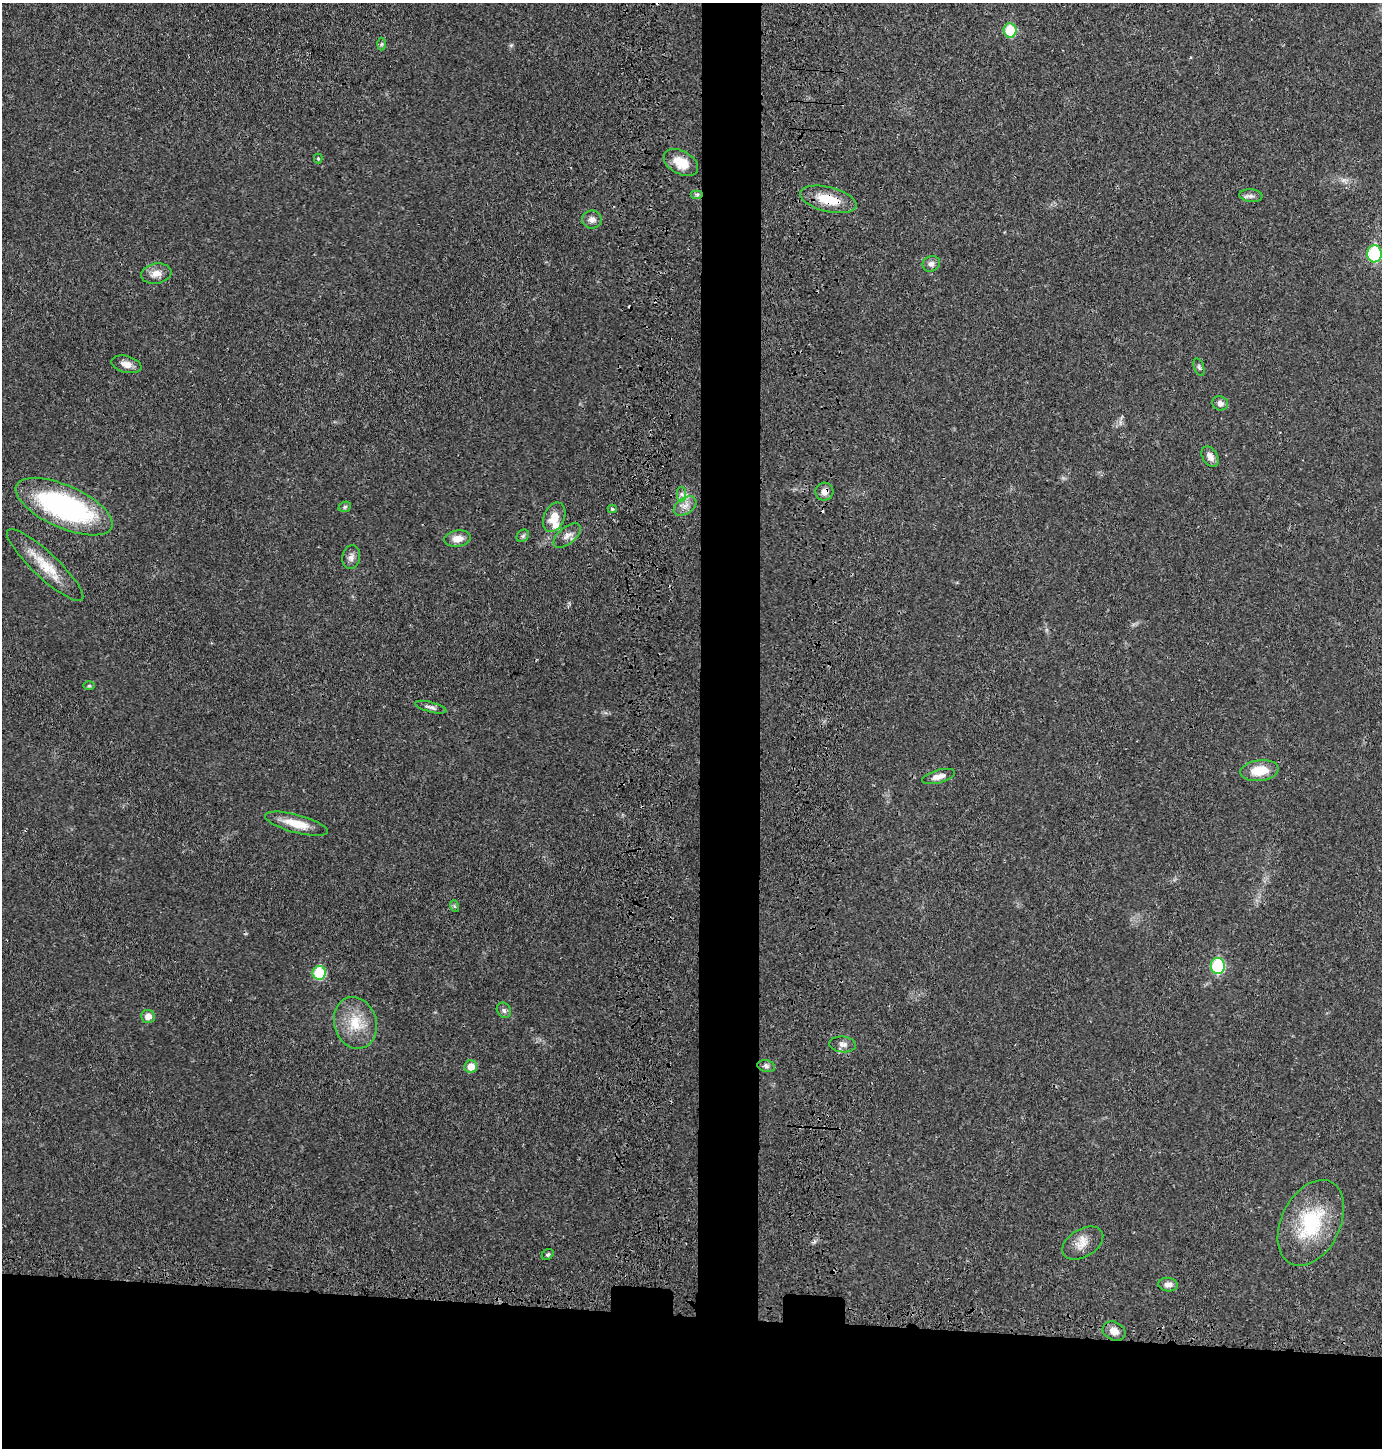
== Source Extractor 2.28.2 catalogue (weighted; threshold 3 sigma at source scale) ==
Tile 8 of 3 x 3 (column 2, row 3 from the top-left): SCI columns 1569-2948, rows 75-1520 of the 4555 x 4451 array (HDU 1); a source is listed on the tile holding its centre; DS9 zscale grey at full resolution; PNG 1384 x 1450 px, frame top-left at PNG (2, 3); each listed source drawn as its Kron ellipse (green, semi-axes under 4 px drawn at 4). Shown black and unused: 14% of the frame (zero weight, under 3 of 4 exposures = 7% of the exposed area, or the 3 px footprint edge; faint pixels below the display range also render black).
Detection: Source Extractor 2.28.2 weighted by HDU 2 'WHT'; one run over the whole footprint, this tile lists its part. Background 0.0264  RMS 0.0028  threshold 0.0127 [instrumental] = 3 sigma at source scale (4.5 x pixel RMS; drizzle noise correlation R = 1.50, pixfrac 1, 0.05/0.05 arcsec/px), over >= 5 px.
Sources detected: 49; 2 cosmic-ray / hot-pixel residue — neither listed nor drawn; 1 inside a brighter listed object's ellipse — not listed separately; the other 46 listed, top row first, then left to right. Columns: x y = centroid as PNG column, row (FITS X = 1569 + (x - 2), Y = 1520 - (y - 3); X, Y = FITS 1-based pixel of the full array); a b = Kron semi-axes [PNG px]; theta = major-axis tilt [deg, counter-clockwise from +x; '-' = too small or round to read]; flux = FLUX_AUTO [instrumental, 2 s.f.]
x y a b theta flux
1010 30 7 6 - 9
382 44 6 4 88 0.46
318 158 5 4 - 0.33
681 162 18 11 -29 5.7
697 194 6 4 0 0.45
1251 196 11 6 -6 1
828 199 29 12 -14 7.5
592 220 10 9 - 1.5
1374 254 8 7 - 23
931 264 9 7 27 1.1
156 274 15 10 9 2.4
126 364 15 8 -14 2.1
1199 367 9 5 -71 0.59
1220 403 8 7 - 1.3
1210 457 11 7 -59 1.7
824 492 9 9 - 1.5
682 494 7 4 -89 0.78
685 506 12 8 34 1.9
64 507 52 21 -24 53
345 507 6 5 - 0.49
612 509 4 4 - 0.4
554 517 15 10 67 4.2
567 535 16 8 40 1.8
523 536 7 5 45 0.56
458 538 13 8 7 2.7
351 557 12 9 80 1.4
45 565 51 12 -43 8
89 686 6 4 1 0.35
431 707 16 5 -15 1
1259 771 19 10 7 6.1
939 777 17 6 15 1.9
296 824 32 9 -15 5.3
454 906 6 4 -71 0.41
1218 966 8 7 - 19
319 973 7 6 - 14
504 1010 8 6 -55 0.78
148 1016 7 6 - 2.2
355 1023 26 21 -73 8.5
843 1044 13 8 -5 1.4
766 1066 9 6 -11 0.81
471 1067 6 6 - 3
1311 1223 46 29 64 21
1083 1243 22 14 31 3.7
548 1255 6 5 - 0.46
1168 1285 9 7 -4 1.6
1114 1331 12 9 -25 2.6
Overlapping masked pixels (flux is a lower limit): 2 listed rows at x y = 828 199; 824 492